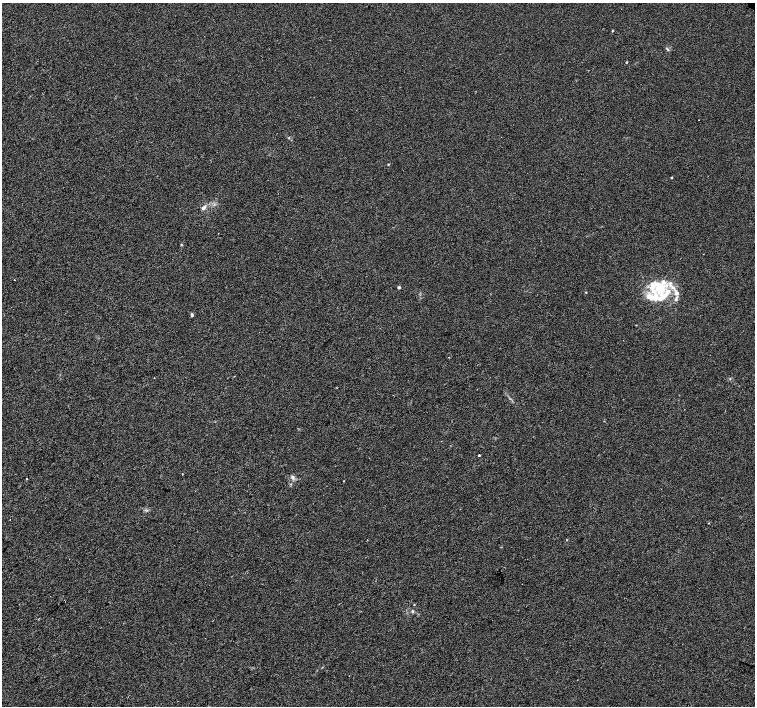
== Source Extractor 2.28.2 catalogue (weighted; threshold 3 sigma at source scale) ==
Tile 7 of 4 x 4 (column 3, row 2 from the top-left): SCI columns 3016-4520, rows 3036-4443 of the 6026 x 6004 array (HDU 1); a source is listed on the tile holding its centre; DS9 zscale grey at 2 x 2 block average (1 PNG px = mean of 2 x 2 image px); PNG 757 x 708 px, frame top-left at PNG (2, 3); no overlay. Shown black and unused: <1% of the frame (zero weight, under 2 of 3 exposures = <1% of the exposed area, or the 3 px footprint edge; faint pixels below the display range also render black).
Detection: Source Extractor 2.28.2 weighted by HDU 2 'WHT'; one run over the whole footprint, this tile lists its part. Background 0.00649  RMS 0.0046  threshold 0.0205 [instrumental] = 3 sigma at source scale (4.5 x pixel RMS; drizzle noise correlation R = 1.50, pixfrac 1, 0.0396/0.0396 arcsec/px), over >= 5 px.
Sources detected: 31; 3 cosmic-ray / hot-pixel residue — not listed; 6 inside a brighter listed object's ellipse — not listed separately; the other 22 listed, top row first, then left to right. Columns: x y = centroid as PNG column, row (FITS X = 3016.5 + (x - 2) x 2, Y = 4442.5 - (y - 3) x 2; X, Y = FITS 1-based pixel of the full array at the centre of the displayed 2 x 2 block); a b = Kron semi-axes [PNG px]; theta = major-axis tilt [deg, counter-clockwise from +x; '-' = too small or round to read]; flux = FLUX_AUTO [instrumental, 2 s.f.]
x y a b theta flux
612 31 3 2 - 0.71
667 48 5 2 - 1.2
626 62 3 2 - 0.66
289 138 3 2 - 0.7
388 164 3 2 - 0.66
672 178 2 2 - 0.72
204 208 7 4 46 3.3
181 245 3 2 - 0.75
663 281 8 5 -38 4.7
399 287 3 3 - 1.6
653 289 21 6 -63 14
586 292 2 2 - 0.56
663 296 27 9 43 24
676 298 10 3 71 2.7
192 315 4 3 - 1.7
154 378 2 2 - 0.59
479 455 2 2 - 2.5
292 477 7 3 -78 2
27 479 2 2 - 3.1
343 481 2 2 - 0.43
566 540 3 2 - 0.43
412 611 4 3 - 1.1
Diffuse or blended objects may show on this block-average render without a row.